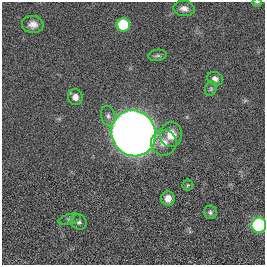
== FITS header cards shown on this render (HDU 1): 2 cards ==
NAXIS1  =                  263
NAXIS2  =                  263

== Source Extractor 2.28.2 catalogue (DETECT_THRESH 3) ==
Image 263 x 263 px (HDU 1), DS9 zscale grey, 1 PNG px = 1 image px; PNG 267 x 267 px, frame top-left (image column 1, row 263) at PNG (2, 2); each listed source drawn as its Kron ellipse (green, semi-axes under 4 px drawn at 4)
Background 0.00169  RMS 0.078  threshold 0.235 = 3 sigma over >= 5 px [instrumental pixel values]
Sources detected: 18; all 18 listed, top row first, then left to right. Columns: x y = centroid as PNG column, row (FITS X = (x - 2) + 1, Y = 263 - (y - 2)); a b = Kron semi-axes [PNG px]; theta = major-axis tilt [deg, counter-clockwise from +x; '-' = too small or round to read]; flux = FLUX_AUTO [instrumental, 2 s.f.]
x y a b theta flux
257 2 5 3 - 4.3
184 9 10 7 -7 27
33 24 11 8 -6 34
123 25 7 6 - 270
157 55 9 5 9 13
215 79 8 6 -23 20
211 89 7 5 70 11
75 97 8 7 - 30
108 116 10 7 -75 21
134 133 23 22 - 7300
171 135 12 11 - 71
164 143 13 12 - 58
188 185 5 5 - 7.5
168 198 7 6 - 38
210 212 7 6 - 12
70 219 11 5 13 16
79 222 8 7 - 16
259 225 7 7 - 730
At the frame edge (FLAGS 8, measured only in part): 2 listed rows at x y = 257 2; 259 225